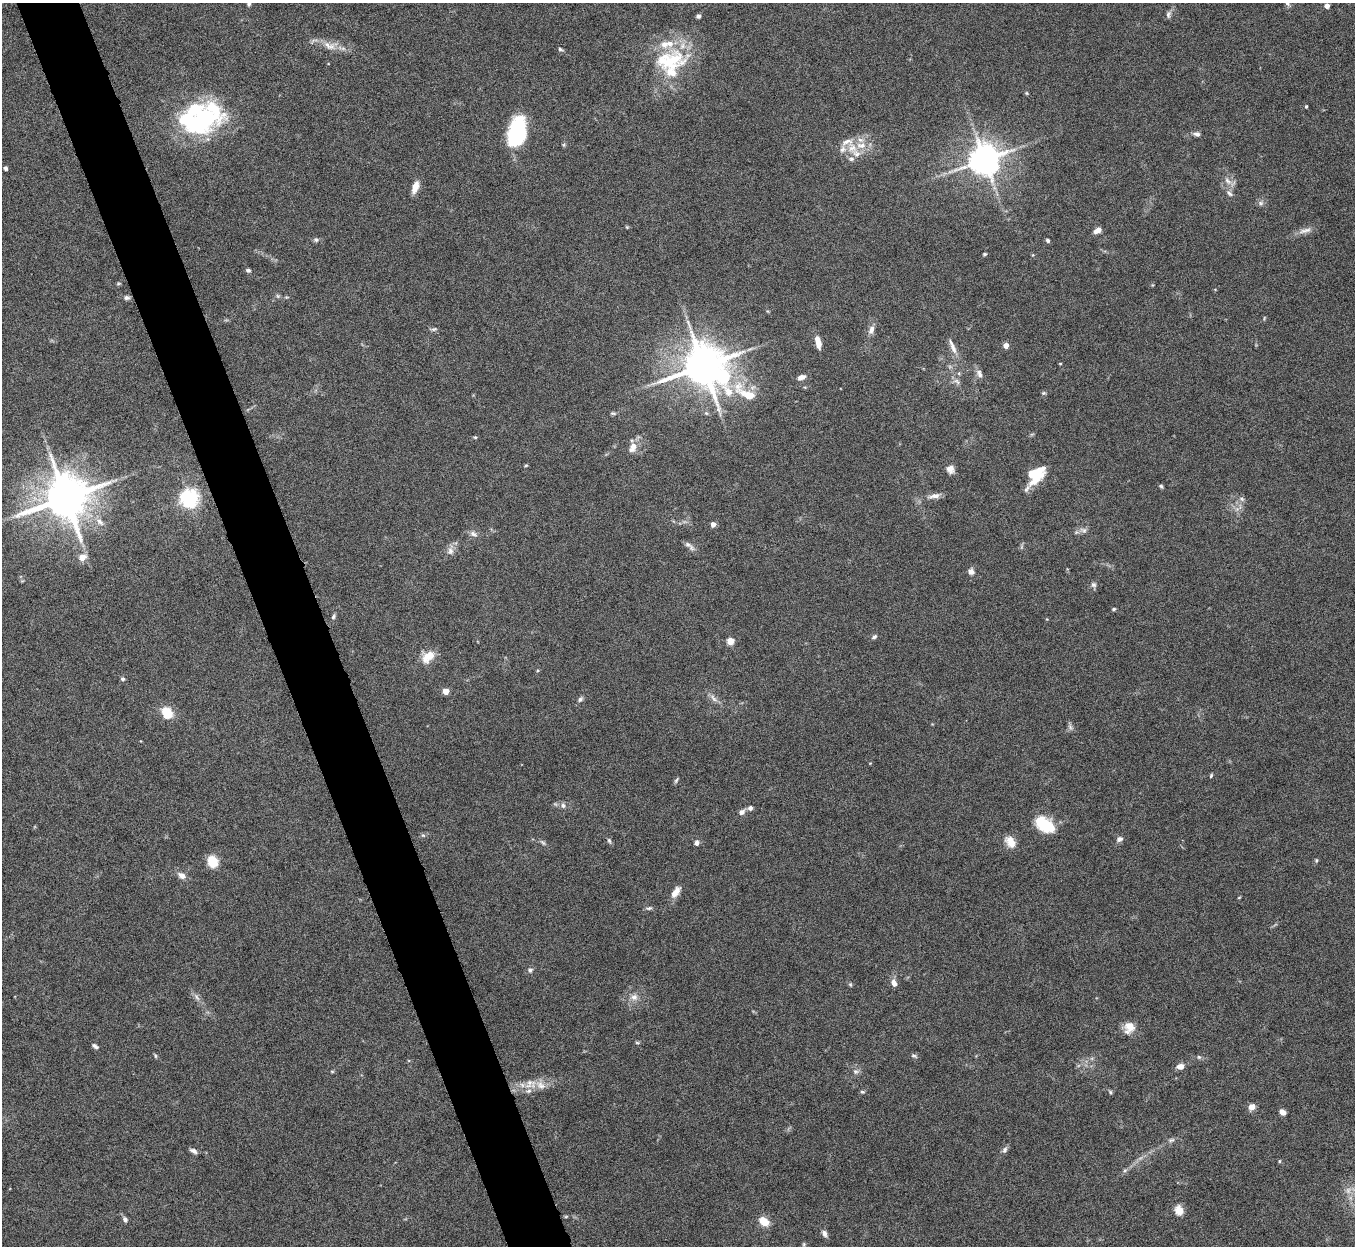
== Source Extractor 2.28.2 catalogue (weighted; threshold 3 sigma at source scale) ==
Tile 11 of 4 x 4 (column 3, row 3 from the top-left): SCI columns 2710-4062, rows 1394-2637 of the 5420 x 5404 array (HDU 1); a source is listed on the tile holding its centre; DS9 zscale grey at full resolution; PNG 1357 x 1248 px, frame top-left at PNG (2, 3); no overlay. Shown black and unused: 5% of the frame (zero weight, under 8 of 16 exposures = <1% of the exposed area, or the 3 px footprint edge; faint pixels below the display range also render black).
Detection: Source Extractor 2.28.2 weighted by HDU 2 'WHT'; one run over the whole footprint, this tile lists its part. Background 0.167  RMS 0.005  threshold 0.0204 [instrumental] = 3 sigma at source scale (4.09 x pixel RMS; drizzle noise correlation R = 1.36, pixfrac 0.8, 0.05/0.05 arcsec/px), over >= 5 px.
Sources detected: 140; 1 too faint to see at this stretch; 4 inside a brighter object's white glare — not listed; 12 inside a brighter listed object's ellipse — not listed separately; the other 123 listed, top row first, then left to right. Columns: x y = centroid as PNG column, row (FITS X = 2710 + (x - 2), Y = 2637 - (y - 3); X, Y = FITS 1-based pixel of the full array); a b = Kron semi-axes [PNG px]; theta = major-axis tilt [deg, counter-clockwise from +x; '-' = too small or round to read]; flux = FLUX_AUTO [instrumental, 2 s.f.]
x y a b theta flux
1287 3 7 5 -45 0.87
249 4 6 4 70 0.91
1327 6 4 4 - 3.5
1168 14 10 6 85 1.3
698 16 4 4 - 1.3
331 47 13 9 26 3.4
560 49 6 4 -29 0.71
670 60 47 28 9 32
1026 93 5 5 - 0.51
1306 106 4 3 - 0.49
214 111 40 19 -51 23
195 127 41 18 -14 28
517 132 27 16 77 39
1197 134 8 6 -12 1.4
852 148 14 13 - 6.2
984 160 9 8 - 940
5 168 4 4 - 0.97
1228 181 13 6 -47 2.5
415 187 13 6 71 4.4
1229 193 10 6 -45 1.6
1261 203 8 6 -22 1.3
627 227 4 4 - 0.43
1097 230 8 5 31 3
1305 231 20 6 15 3.1
316 240 7 6 - 1.1
1048 240 5 4 - 0.83
985 254 4 3 - 0.61
248 270 5 4 - 0.98
127 298 7 6 - 1.2
434 329 9 4 18 0.85
871 329 12 7 73 2.5
818 344 9 6 -81 3.5
1006 345 4 4 - 4.1
953 348 19 7 -66 3.2
1060 364 4 2 - 0.4
703 366 12 11 - 1800
959 373 6 4 73 0.6
979 373 13 7 -67 2
801 377 9 5 21 2.4
957 381 10 5 -51 1.6
746 393 35 12 -32 12
1043 393 6 5 - 0.67
613 413 8 4 -13 0.81
706 413 6 4 -43 0.68
475 437 5 4 - 0.53
633 447 15 9 64 4.4
526 465 5 4 - 0.51
950 469 9 8 - 2.9
1035 474 18 11 50 20
1161 486 5 4 - 0.74
934 496 15 6 8 2.8
65 498 13 12 - 2100
189 498 6 6 - 210
1241 499 7 5 -21 1.2
100 522 14 7 -40 2.9
713 524 4 4 - 3.2
1083 530 11 7 -20 1.8
473 534 11 7 -23 1.9
687 544 10 7 -27 1.7
450 551 10 8 -76 2.3
82 557 5 5 - 7.2
971 571 7 7 - 2.1
1093 585 8 7 - 1.3
1114 609 5 3 - 0.65
333 617 6 5 - 0.91
874 637 8 5 29 0.99
730 641 5 4 - 12
428 657 18 11 43 6.8
123 679 5 5 - 0.9
445 691 4 4 - 7.9
714 698 14 5 -50 2.2
580 699 8 5 46 1.2
167 713 12 10 -58 10
1070 727 8 5 -46 1.1
1211 776 5 3 - 0.57
676 780 8 4 64 0.76
563 805 8 5 -88 1.3
750 808 6 6 - 1.5
742 812 8 6 39 1.8
1045 825 22 13 -35 15
423 835 6 5 - 0.82
1119 839 7 6 - 1.7
609 840 7 4 -63 0.89
1010 842 16 10 -54 5
543 843 9 4 -54 0.93
696 843 8 6 88 1.3
1316 860 6 4 71 0.65
212 861 13 11 -67 7.2
182 875 11 7 -33 2.6
676 892 16 7 56 3.9
1239 897 5 3 - 0.37
649 908 9 5 13 0.98
530 970 7 6 - 1.2
894 983 11 7 -70 2.3
850 985 5 4 - 0.6
196 997 11 6 -52 1.8
634 997 10 9 - 2.7
1130 1026 15 13 -28 5.1
637 1043 6 4 -2 0.57
95 1046 8 4 -38 1.2
155 1056 6 4 -89 0.58
914 1056 9 4 -20 0.83
1199 1057 6 5 - 0.73
1180 1066 7 5 10 3.4
332 1071 6 4 -1 0.51
856 1072 8 6 -38 1.4
541 1085 15 10 -31 4.3
529 1091 8 6 20 1.5
862 1092 7 3 -8 0.6
1110 1092 5 4 - 0.7
1252 1107 6 6 - 3.7
1282 1112 7 5 -37 2.5
1171 1140 8 6 16 1.1
1005 1150 9 7 70 1.4
193 1151 9 5 -30 1.6
1279 1161 4 4 - 0.49
1125 1170 6 4 19 0.78
1179 1210 11 9 -74 4.3
566 1216 6 3 20 0.46
125 1219 7 5 -61 1.5
764 1221 12 8 -39 6.4
824 1234 9 6 -66 1.8
804 1244 6 4 72 0.6
Isophote crosses this tile's border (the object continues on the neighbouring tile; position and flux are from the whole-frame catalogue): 2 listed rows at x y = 1287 3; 249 4